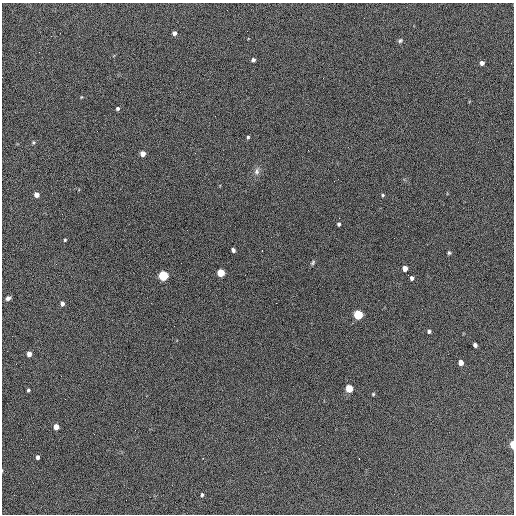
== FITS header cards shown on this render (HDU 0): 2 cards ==
NAXIS1  =                  512 / Axis length
NAXIS2  =                  512 / Axis length

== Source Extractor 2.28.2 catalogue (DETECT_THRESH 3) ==
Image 512 x 512 px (HDU 0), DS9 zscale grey, 1 PNG px = 1 image px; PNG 516 x 516 px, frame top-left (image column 1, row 512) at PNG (2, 3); no overlay
Background 639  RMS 27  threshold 81.4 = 3 sigma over >= 5 px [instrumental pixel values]
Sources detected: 45; all 45 listed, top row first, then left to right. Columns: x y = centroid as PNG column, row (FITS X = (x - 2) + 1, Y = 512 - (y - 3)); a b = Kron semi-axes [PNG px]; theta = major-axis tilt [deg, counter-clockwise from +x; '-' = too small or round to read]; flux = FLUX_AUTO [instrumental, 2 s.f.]
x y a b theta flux
364 18 2 2 - 1300
247 31 3 2 - 1500
174 33 4 4 - 7000
51 36 3 2 - 1500
400 41 6 5 - 3400
253 60 4 4 - 5200
482 63 4 4 - 8200
81 97 5 3 - 1400
118 109 5 4 - 3400
248 137 4 4 - 2500
33 142 5 4 - 2400
143 154 4 4 - 15000
257 171 10 7 75 8000
36 195 4 4 - 14000
382 195 4 4 - 2200
339 224 4 4 - 3600
65 240 4 3 - 1900
233 250 4 4 - 5000
262 251 3 2 - 2000
449 253 5 4 - 2400
313 263 7 4 50 3100
405 268 4 4 - 15000
221 273 5 5 - 62000
408 275 2 2 - 910
163 276 5 5 - 190000
412 278 4 4 - 5000
8 298 5 5 - 5100
276 303 2 2 - 930
62 304 5 4 - 6900
358 315 5 5 - 140000
429 331 4 4 - 3600
475 345 4 4 - 6400
29 354 4 4 - 12000
461 363 5 4 - 14000
16 364 2 2 - 870
349 388 5 5 - 60000
28 390 3 3 - 2400
373 394 4 4 - 1900
65 399 2 2 - 1000
56 427 4 4 - 19000
512 445 5 3 - 40000
37 457 4 3 - 5000
203 458 3 2 - 1700
359 458 3 2 - 5600
202 495 5 3 - 2800
At the frame edge (FLAGS 8, measured only in part): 1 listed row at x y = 512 445